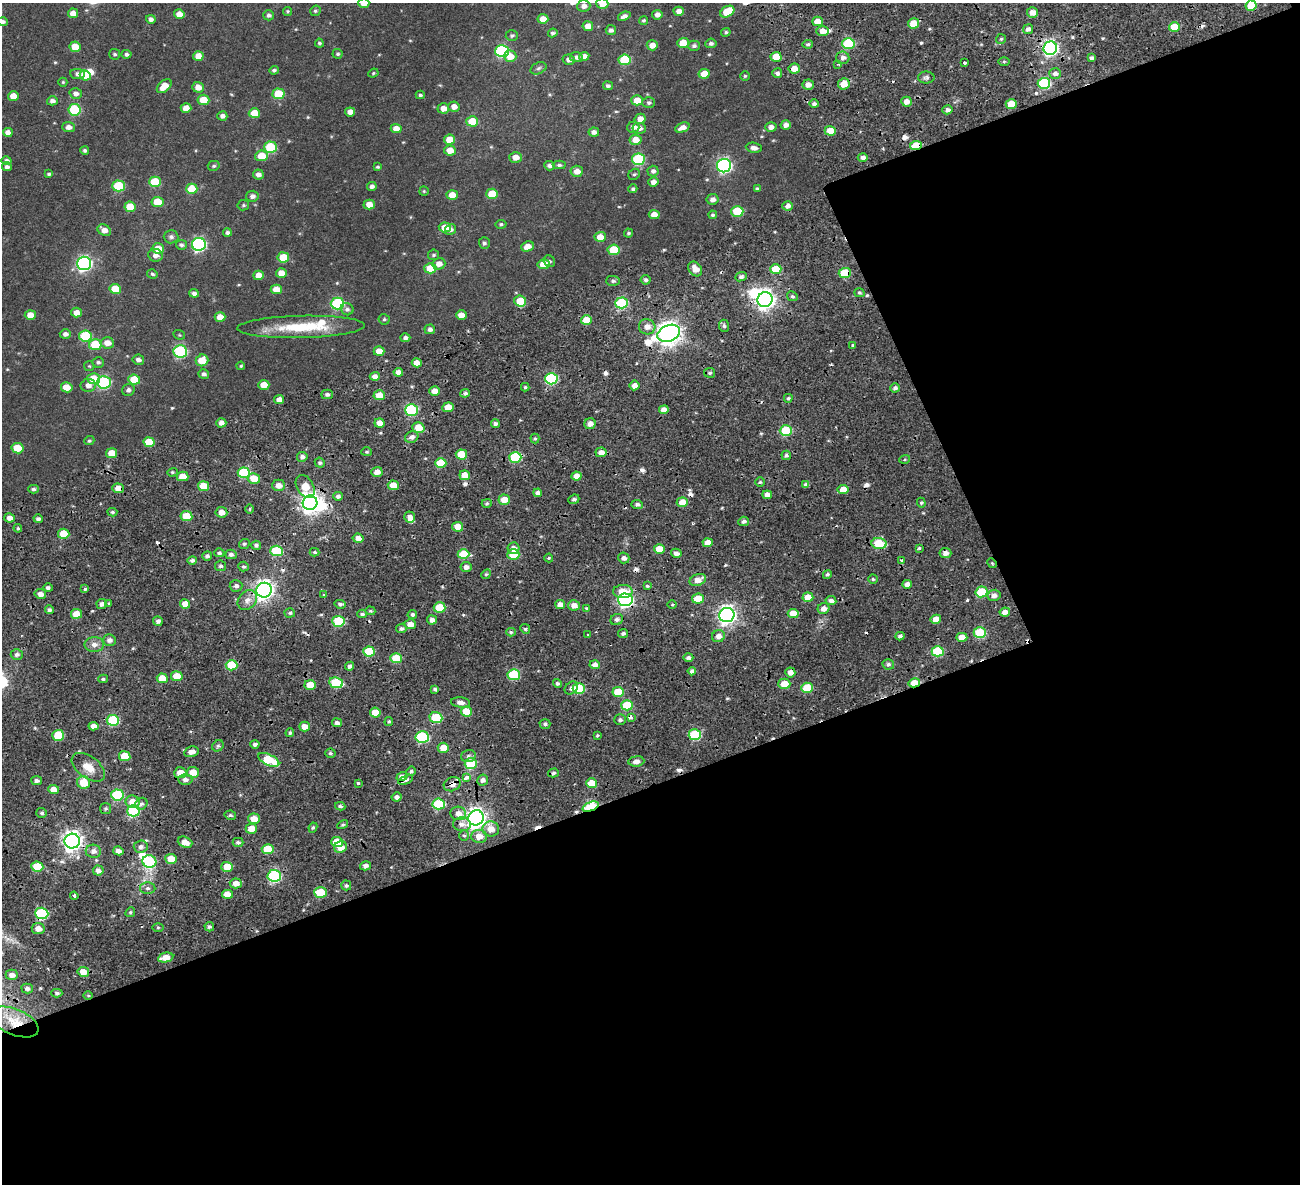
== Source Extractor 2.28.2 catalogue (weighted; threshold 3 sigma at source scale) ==
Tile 12 of 3 x 4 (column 3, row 4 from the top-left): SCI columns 2808-4105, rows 309-1490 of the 4315 x 5322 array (HDU 1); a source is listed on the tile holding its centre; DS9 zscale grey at full resolution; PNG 1302 x 1186 px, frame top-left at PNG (2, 3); each listed source drawn as its Kron ellipse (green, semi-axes under 4 px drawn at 4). Shown black and unused: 47% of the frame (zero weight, under 2 of 4 exposures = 9% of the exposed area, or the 3 px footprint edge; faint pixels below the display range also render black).
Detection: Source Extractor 2.28.2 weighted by HDU 2 'WHT'; one run over the whole footprint, this tile lists its part. Background 0.0419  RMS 0.0088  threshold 0.0396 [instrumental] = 3 sigma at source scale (4.5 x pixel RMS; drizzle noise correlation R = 1.50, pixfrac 1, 0.0396/0.0396 arcsec/px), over >= 5 px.
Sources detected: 556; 4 inside a brighter object's white glare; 17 cosmic-ray / hot-pixel residue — neither listed nor drawn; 3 inside a brighter listed object's ellipse — not listed separately; of the other 532, all 500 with FLUX_AUTO >= 0.838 (the completeness limit of this list) listed and drawn (32 fainter detections not listed), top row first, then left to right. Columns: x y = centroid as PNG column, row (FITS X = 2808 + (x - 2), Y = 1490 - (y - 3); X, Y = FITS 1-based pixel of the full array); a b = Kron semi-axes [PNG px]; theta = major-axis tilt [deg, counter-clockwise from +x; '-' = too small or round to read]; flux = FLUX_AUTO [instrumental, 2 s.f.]
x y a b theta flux
364 3 5 5 - 8.5
602 4 6 5 - 8.2
584 6 6 5 - 3.6
1251 6 5 5 - 17
288 11 4 4 - 0.95
315 11 5 5 - 1.3
679 11 5 4 - 4.5
727 12 7 5 30 20
1032 12 5 5 - 5.7
73 13 5 5 - 6.3
179 14 5 4 - 6.7
269 15 5 5 - 2
657 15 5 5 - 3.4
624 16 6 4 20 3
151 19 5 4 - 2.7
543 19 5 4 - 6.9
644 20 4 4 - 1.3
817 21 5 5 - 7.8
3 22 5 4 - 1.8
913 23 5 5 - 13
588 26 5 5 - 6.4
1174 27 5 5 - 21
1028 29 5 4 - 3.4
611 30 5 5 - 2.3
823 31 6 5 - 6.7
726 32 5 4 - 1.3
553 33 5 4 - 1.7
512 35 6 5 - 1.5
1001 39 5 5 - 1.3
319 43 4 4 - 1.3
683 43 6 5 - 16
711 43 5 4 - 2
848 43 6 5 - 56
808 44 5 4 - 1.6
652 45 5 5 - 6.4
694 46 6 5 - 2.1
75 47 5 5 - 13
1050 48 7 6 - 220
502 51 6 6 - 89
115 54 5 5 - 1.3
126 54 5 4 - 2
338 54 5 5 - 1.3
198 56 5 5 - 6.9
510 56 6 6 - 9.1
584 56 5 4 - 4.3
576 57 6 5 - 2.7
776 57 5 5 - 18
843 58 6 6 - 3.9
1092 58 4 3 - 2.4
569 60 6 5 - 3.5
625 60 6 5 - 36
1004 61 5 3 - 0.98
965 63 3 3 - 3.3
838 64 4 3 - 1.2
538 68 8 5 25 1.7
794 69 6 5 - 6.4
274 70 4 4 - 1.6
373 73 5 4 - 0.92
777 73 5 5 - 2.4
1055 73 6 5 - 3.1
77 74 7 5 -6 2.8
704 74 5 5 - 12
85 75 5 5 - 15
745 76 5 4 - 1
926 77 8 6 1 2
63 82 4 4 - 0.87
1044 83 6 5 - 64
844 84 6 5 - 11
808 85 6 5 - 4.6
164 86 8 5 41 9
608 86 5 4 - 1.8
198 87 5 5 - 5.8
76 93 6 5 - 3.4
278 94 6 5 - 25
420 95 4 4 - 1.4
13 96 5 5 - 8.4
203 100 6 5 - 13
637 100 6 5 - 11
52 101 5 4 - 2.8
906 102 5 5 - 5.1
649 103 6 5 - 1.7
814 104 4 4 - 2.2
1011 104 5 5 - 14
454 107 6 5 - 4.9
186 108 5 5 - 6.9
443 108 6 5 - 5.8
74 110 6 5 - 54
947 110 5 4 - 3.1
350 112 5 4 - 4.9
254 113 5 5 - 14
222 116 5 4 - 3.1
640 119 5 5 - 5.6
472 121 6 5 - 19
786 125 5 4 - 3.9
68 127 6 5 - 4.1
633 127 6 6 - 3.9
682 127 7 4 22 4.8
771 127 5 4 - 3.7
396 128 5 4 - 6.6
639 128 7 5 -8 3.8
830 131 5 5 - 11
8 132 5 4 - 4.4
594 132 5 4 - 3
449 140 5 5 - 11
636 140 6 5 - 8.4
916 146 6 4 7 22
270 147 6 5 - 41
754 148 8 5 -8 3.9
85 150 4 4 - 1.7
450 150 6 5 - 8.1
261 156 6 5 - 14
515 157 6 5 - 6.1
863 158 5 4 - 3.1
638 159 6 5 - 61
7 161 5 4 - 2.5
559 165 6 4 -1 1.5
214 166 6 5 - 1.3
549 166 5 4 - 2.7
724 166 7 6 - 170
7 167 5 4 - 2.3
377 167 4 4 - 1.2
577 171 6 5 - 6.1
653 171 5 5 - 2.4
49 174 4 4 - 1.3
258 174 5 5 - 3.6
634 174 6 5 - 1.3
155 182 6 5 - 28
653 182 5 5 - 3.7
118 186 6 5 - 40
372 186 5 4 - 2.4
192 189 6 5 - 18
633 189 4 4 - 1.6
757 189 4 3 - 1.2
424 191 5 4 - 0.91
492 194 6 5 - 20
452 195 5 5 - 8.5
252 196 6 5 - 3.1
713 199 6 5 - 3.7
157 202 6 5 - 18
369 204 5 5 - 7.2
243 205 6 5 - 1.3
788 206 5 4 - 4.2
130 207 5 5 - 16
737 211 6 5 - 34
654 215 5 4 - 7.1
713 215 4 4 - 1.4
501 224 5 4 - 1.2
445 227 6 5 - 11
450 229 6 5 - 2.7
104 230 7 5 -28 5.1
227 232 4 4 - 1.9
628 233 4 4 - 1.2
171 237 7 6 - 2
600 237 5 5 - 9.2
484 243 6 5 - 1.6
199 244 7 6 - 130
181 245 5 5 - 1.9
527 246 6 5 - 6.2
158 248 6 5 - 9.5
613 250 6 5 - 23
155 255 7 6 - 3.9
434 255 5 5 - 1.4
283 257 6 5 - 18
549 261 6 5 - 1.3
84 263 7 7 - 170
439 264 6 5 - 5.5
543 264 6 5 - 11
430 268 6 5 - 19
695 269 8 6 -50 6.8
776 269 5 5 - 20
281 273 5 5 - 7.1
845 273 6 5 - 30
152 274 5 4 - 1.3
259 275 5 4 - 7.7
741 277 6 4 24 2.2
646 280 5 5 - 1.9
613 281 7 5 -1 1.8
115 289 6 5 - 15
276 289 5 5 - 9.1
194 293 5 4 - 2.6
859 293 5 4 - 1.3
792 296 6 4 -26 1.5
765 300 7 7 - 410
520 301 6 5 - 21
337 303 6 6 - 71
622 303 6 5 - 63
347 309 6 6 - 2.1
77 313 5 5 - 6.1
30 315 5 5 - 8
461 315 5 4 - 6.5
220 317 5 5 - 7
384 319 5 5 - 1.2
586 320 5 5 - 15
724 326 6 5 - 1.9
301 327 64 11 1 37
647 327 8 7 - 5.8
430 329 5 5 - 2.7
669 333 11 8 21 710
65 334 5 5 - 2.9
179 335 6 4 -20 0.84
85 336 6 5 - 42
405 338 5 4 - 2.4
107 343 7 5 -6 6.2
95 345 6 5 - 28
853 345 4 3 - 3.2
180 351 7 6 - 81
379 351 5 5 - 8.3
138 360 5 5 - 3
202 360 6 6 - 12
98 362 6 5 - 1.6
417 363 5 4 - 7.5
89 366 5 5 - 0.93
241 366 4 4 - 0.95
398 372 5 4 - 4.3
710 373 5 5 - 1.5
204 374 5 5 - 2
375 376 5 4 - 3.7
94 379 6 5 - 15
551 379 6 5 - 72
134 380 6 5 - 19
104 382 7 6 - 82
88 385 7 6 - 4.1
264 385 5 5 - 8.5
634 385 5 5 - 5
67 387 6 5 - 9.8
525 387 4 4 - 1.1
895 388 5 4 - 2.5
128 390 6 6 - 2.2
435 391 5 4 - 6.6
465 393 5 4 - 2
327 394 5 5 - 2.2
379 395 6 5 - 11
788 398 4 4 - 1.5
279 399 5 4 - 4.8
448 407 6 4 5 11
411 410 6 5 - 69
664 410 5 4 - 4.9
221 423 5 4 - 3.3
379 423 5 4 - 5.7
495 423 4 4 - 2.3
590 424 5 5 - 4.7
418 427 6 5 - 12
786 431 6 5 - 47
412 437 7 5 27 3.5
535 438 5 4 - 1.2
89 441 5 4 - 1.3
149 442 5 5 - 17
17 448 6 5 - 15
366 452 5 4 - 1.1
601 452 5 5 - 5.3
112 453 5 5 - 11
461 454 6 5 - 20
786 455 5 4 - 1.9
302 457 5 5 - 3
515 457 6 5 - 49
905 459 5 3 - 1
320 463 5 4 - 1.6
441 463 6 5 - 24
172 472 5 4 - 1.2
377 472 5 5 - 5.5
244 473 6 5 - 47
465 475 5 5 - 9.1
183 476 6 5 - 11
576 476 5 4 - 6.6
254 478 6 5 - 12
760 482 5 4 - 1.3
279 485 6 6 - 6
393 485 5 5 - 10
806 485 4 3 - 2.6
203 486 5 5 - 17
305 486 12 8 -60 19
118 488 5 4 - 6.8
33 489 5 4 - 1.8
843 490 5 4 - 9.2
538 493 4 4 - 3.2
767 495 5 4 - 4.3
338 496 5 4 - 2.6
574 499 6 4 22 1.7
504 500 6 5 - 10
682 502 5 5 - 12
310 503 7 7 - 450
487 503 5 4 - 1.2
921 503 5 4 - 1.2
637 504 6 4 -4 2.6
250 509 5 3 - 0.88
112 512 5 4 - 1.3
221 512 6 5 - 6.2
186 516 6 5 - 20
409 517 5 5 - 4.2
9 518 5 4 - 4.5
38 519 4 4 - 2.2
744 521 5 4 - 2.5
458 527 5 5 - 9.8
18 528 4 3 - 1
64 534 6 5 - 18
358 538 5 4 - 5.2
708 543 5 4 - 7.5
879 543 8 5 -7 31
244 544 5 5 - 1.6
256 545 5 4 - 1.8
513 548 6 6 - 4.5
919 548 4 4 - 1.1
659 549 5 4 - 11
276 551 6 5 - 42
315 552 5 4 - 1.2
219 553 5 4 - 1.9
676 553 5 4 - 3.5
945 553 6 5 - 4.1
231 554 5 4 - 2.5
463 554 6 5 - 23
513 555 6 5 - 19
207 556 5 4 - 2.1
549 558 4 4 - 0.95
624 558 6 5 - 3.6
192 560 5 4 - 2.2
902 560 3 3 - 1.6
992 563 5 4 - 1
221 566 5 5 - 1.8
243 567 5 5 - 1.6
466 567 5 5 - 3.7
486 574 5 4 - 1.1
827 574 5 4 - 1.6
873 579 4 4 - 1.2
698 580 8 5 18 6.7
907 584 5 4 - 5.1
236 586 6 6 - 2.6
647 586 4 4 - 1.1
48 588 5 4 - 2
85 589 3 3 - 4.8
264 590 7 7 - 410
623 591 10 6 1 11
982 592 6 5 - 37
40 594 5 5 - 4.7
324 595 4 4 - 0.89
994 595 6 5 - 3.7
808 597 5 4 - 11
698 599 6 5 - 14
247 600 11 8 47 5.4
625 600 7 6 - 200
831 601 5 4 - 2.6
109 603 4 4 - 0.92
102 604 5 5 - 2.8
185 604 5 4 - 8
340 604 6 4 -6 1.9
560 605 5 4 - 6.3
574 605 6 5 - 5.7
672 605 5 3 - 0.87
440 608 6 5 - 27
586 608 4 3 - 0.95
824 609 6 5 - 4.7
49 610 4 4 - 1.9
370 611 5 4 - 0.97
1005 612 5 4 - 5.3
290 613 5 4 - 1.4
793 613 5 4 - 12
76 614 5 5 - 11
362 614 5 4 - 1.6
412 614 5 4 - 2.1
727 615 7 7 - 370
936 619 5 4 - 7.4
432 620 5 4 - 3.2
617 620 6 5 - 2.3
158 621 5 4 - 2.5
338 621 6 5 - 47
410 624 6 5 - 5.5
401 628 5 4 - 2.1
525 629 5 4 - 1.2
511 632 5 4 - 1.3
623 633 5 4 - 1.9
980 633 6 5 - 51
588 635 3 2 - 1.2
718 636 6 6 - 4.6
900 636 4 4 - 2.4
962 637 5 4 - 12
109 640 6 6 - 3.4
94 645 10 7 0 4.4
369 651 6 5 - 28
938 651 6 5 - 42
17 654 6 5 - 2.3
396 658 5 5 - 20
688 658 5 4 - 2.3
888 664 6 5 - 1.8
231 665 6 5 - 27
595 665 5 4 - 3.8
350 666 4 4 - 2.4
692 671 4 4 - 2.5
790 672 5 5 - 4.6
514 675 6 5 - 42
177 676 6 5 - 12
162 678 5 5 - 12
103 679 5 4 - 1.4
336 683 7 5 -9 41
557 683 4 4 - 1.8
914 683 6 4 14 16
784 684 6 5 - 12
310 685 5 5 - 15
571 688 7 5 41 2.7
579 688 6 5 - 38
807 688 6 5 - 27
435 689 4 4 - 1.6
618 692 6 5 - 19
461 702 9 5 -6 4.4
627 705 6 5 - 29
466 711 5 5 - 17
375 712 5 5 - 12
631 717 4 3 - 7.9
436 718 6 5 - 44
113 720 6 5 - 53
620 720 5 5 - 2.1
389 722 4 4 - 1.3
337 723 5 4 - 2.6
545 724 5 5 - 1.9
94 726 5 4 - 5
305 727 5 5 - 5.5
290 733 4 3 - 1.1
58 735 6 5 - 33
597 735 4 3 - 0.91
695 735 6 5 - 54
422 737 7 5 -3 74
255 744 4 3 - 2.2
218 746 6 5 - 1.5
443 748 5 5 - 10
191 752 7 5 15 5.3
330 753 5 4 - 1.6
125 756 6 5 - 19
468 756 7 6 - 2.3
269 760 11 5 -26 37
636 761 8 5 6 3.6
471 764 6 5 - 43
88 767 19 11 -37 11
411 771 5 4 - 1.5
193 772 6 5 - 10
180 773 6 5 - 9.4
553 773 5 4 - 1.5
402 777 5 4 - 5.1
466 777 4 3 - 8.2
185 779 7 5 -3 3.2
406 780 8 4 24 7.8
483 780 5 5 - 2.7
37 781 5 4 - 2.4
84 783 6 6 - 16
358 783 4 3 - 0.98
592 783 5 5 - 12
452 784 9 7 25 5.7
54 789 5 4 - 6.9
117 795 6 5 - 59
397 797 5 4 - 2.8
133 802 7 6 - 9.4
141 804 6 5 - 2.3
439 804 6 5 - 49
340 806 5 4 - 1.8
591 807 8 4 21 66
106 808 5 5 - 1.5
133 811 6 6 - 63
42 813 5 5 - 1.6
458 813 8 6 -6 5.2
230 815 6 4 -12 1.5
476 818 8 7 - 430
254 819 6 5 - 8.6
462 824 9 7 -5 3.7
343 825 6 4 31 1.3
313 828 5 4 - 1.2
251 829 6 5 - 9.3
491 829 8 7 - 7.9
464 835 5 5 - 1.4
479 836 8 6 -1 7.2
72 841 7 7 - 440
185 842 7 5 -21 6.9
238 842 5 4 - 1.9
337 842 6 5 - 20
141 847 7 6 - 3.1
341 847 6 5 - 8.6
268 849 6 5 - 21
93 851 8 6 -6 3.8
118 851 5 4 - 3.9
171 859 5 5 - 12
149 861 7 6 - 69
365 866 5 4 - 3
37 867 6 5 - 24
227 867 6 5 - 13
98 870 5 5 - 3.9
274 876 6 6 - 96
236 883 6 5 - 5.7
346 885 5 5 - 1.6
148 888 8 6 0 2.5
320 892 6 5 - 26
227 894 5 4 - 9.6
74 896 4 3 - 3.1
130 912 5 4 - 1.2
42 913 6 6 - 67
158 927 5 3 - 0.98
209 927 5 4 - 1.8
38 929 6 5 - 6
166 958 8 5 12 9
83 972 6 5 - 9.3
12 975 6 5 - 4.7
27 988 6 5 - 2.2
57 993 5 4 - 1.5
88 995 5 3 - 0.93
15 1022 25 13 -23 20
Overlapping masked pixels (flux is a lower limit): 21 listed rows (the first 20) at x y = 916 146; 845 273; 669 333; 305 486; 118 488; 682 502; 221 512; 625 600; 514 675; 336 683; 914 683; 631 717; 436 718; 471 764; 402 777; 406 780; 452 784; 591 807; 72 841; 42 913
Isophote crosses this tile's border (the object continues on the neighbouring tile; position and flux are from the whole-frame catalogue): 4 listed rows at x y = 364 3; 602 4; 1251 6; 3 22